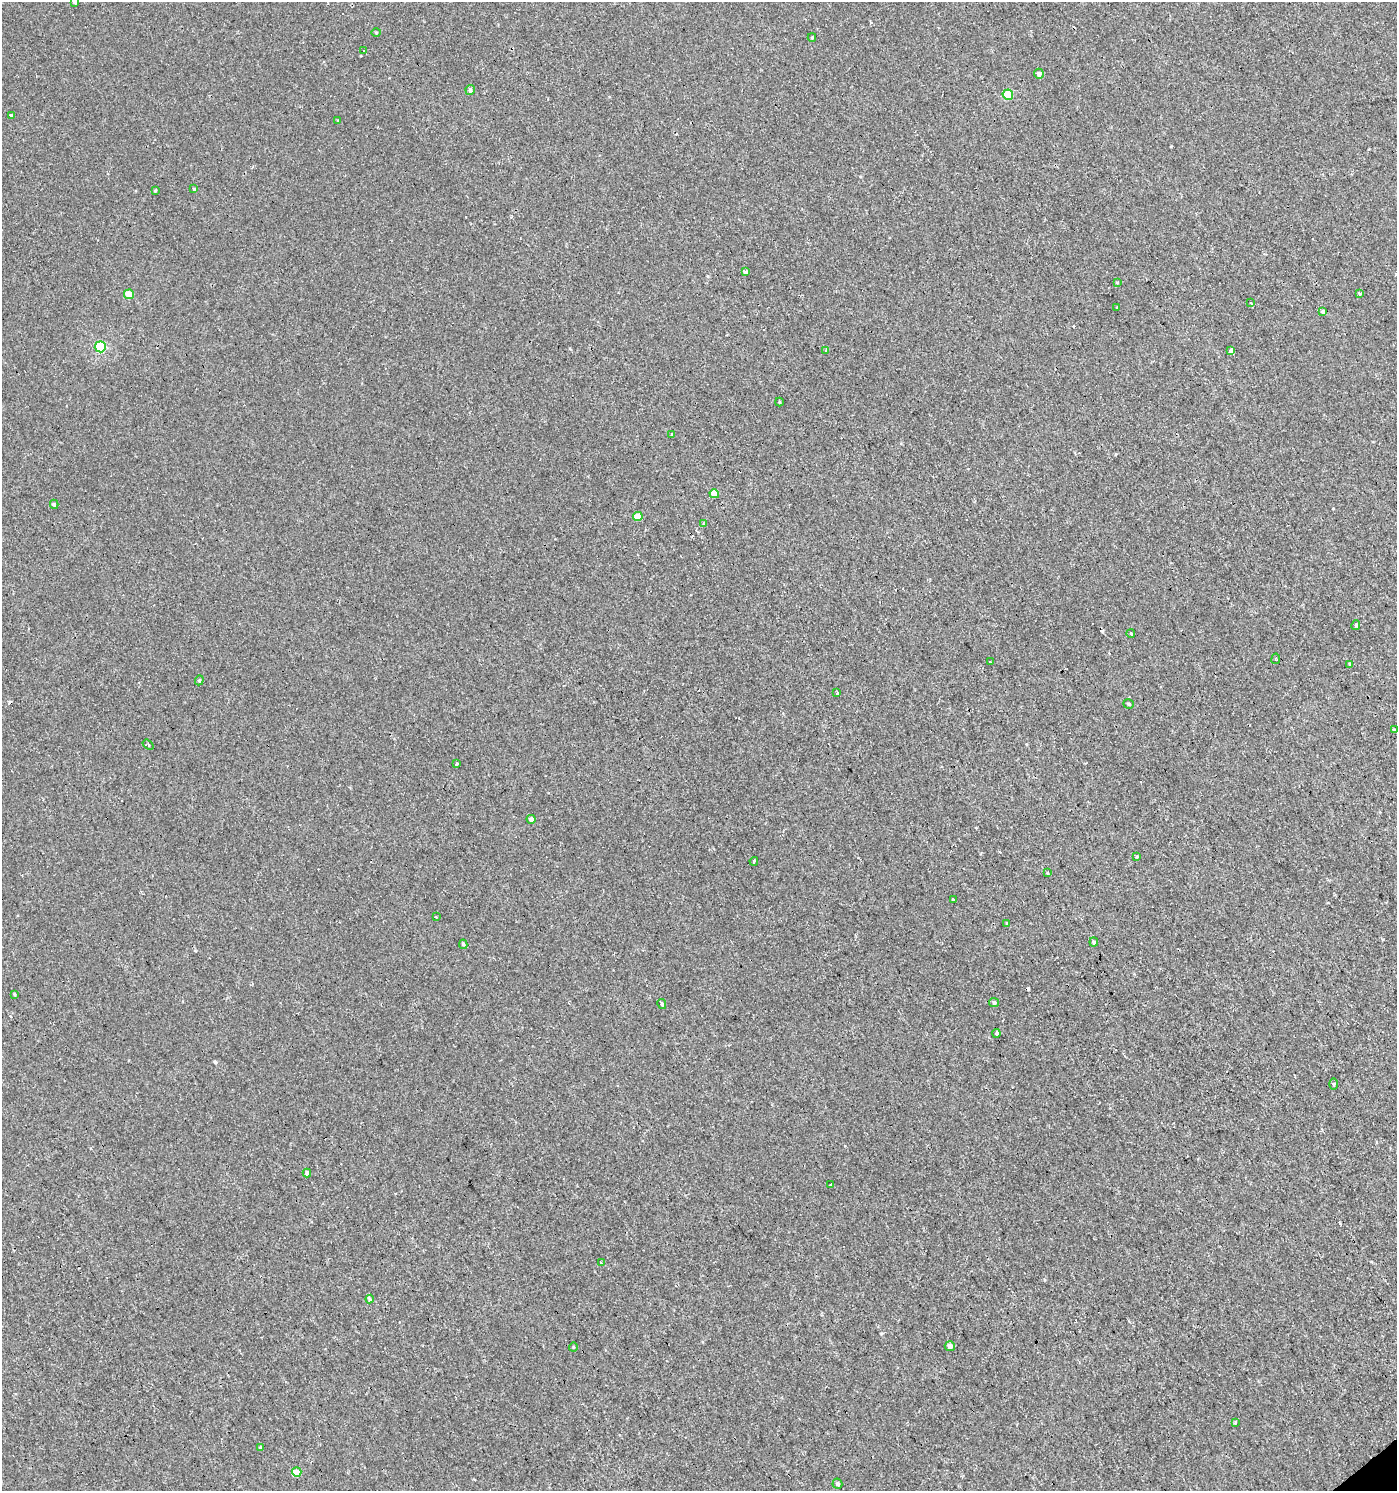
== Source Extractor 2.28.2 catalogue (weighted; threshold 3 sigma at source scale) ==
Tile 6 of 4 x 4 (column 2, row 2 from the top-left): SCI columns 1585-2979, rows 2980-4468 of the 5895 x 5959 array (HDU 1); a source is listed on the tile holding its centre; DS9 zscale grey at full resolution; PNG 1399 x 1493 px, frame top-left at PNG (2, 2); each listed source drawn as its Kron ellipse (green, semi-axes under 4 px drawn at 4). Shown black and unused: <1% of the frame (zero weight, under 2 of 3 exposures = <1% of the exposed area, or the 3 px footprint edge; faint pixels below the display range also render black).
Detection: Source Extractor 2.28.2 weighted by HDU 2 'WHT'; one run over the whole footprint, this tile lists its part. Background 3.40e-04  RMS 0.0038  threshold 0.0173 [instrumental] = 3 sigma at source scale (4.5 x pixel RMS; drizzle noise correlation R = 1.50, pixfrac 1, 0.0396/0.0396 arcsec/px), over >= 5 px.
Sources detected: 75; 13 cosmic-ray / hot-pixel residue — neither listed nor drawn; the other 62 listed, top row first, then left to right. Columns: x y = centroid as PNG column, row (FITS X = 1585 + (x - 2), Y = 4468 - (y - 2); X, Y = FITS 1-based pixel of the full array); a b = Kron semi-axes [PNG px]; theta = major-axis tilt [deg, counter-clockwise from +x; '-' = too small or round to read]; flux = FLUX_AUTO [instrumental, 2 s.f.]
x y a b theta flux
75 2 4 3 - 0.96
376 32 5 3 - 0.35
812 37 4 4 - 0.5
364 51 3 2 - 0.62
1039 74 5 5 - 1.6
470 90 5 4 - 1.2
1008 95 5 5 - 15
11 115 3 3 - 1.8
338 120 3 2 - 0.63
194 189 4 4 - 0.39
155 191 4 4 - 0.41
745 272 4 3 - 6.4
1117 282 4 3 - 0.27
129 294 5 5 - 7.1
1359 294 3 3 - 4.2
1251 302 3 3 - 1.1
1117 308 3 2 - 0.33
1322 312 4 4 - 0.83
100 347 5 5 - 28
826 350 3 2 - 0.59
1231 351 4 3 - 230
779 402 4 4 - 0.43
672 434 4 3 - 0.34
714 494 5 4 - 5.3
54 504 4 3 - 0.68
638 517 4 4 - 6.8
704 524 4 3 - 0.5
1356 625 5 4 - 0.93
1131 633 4 3 - 0.48
1276 659 5 3 - 0.38
990 662 4 3 - 0.83
1350 664 4 3 - 0.5
199 680 5 4 - 0.49
837 693 3 3 - 11
1128 704 5 4 - 0.75
1394 730 4 4 - 0.51
148 745 6 3 -37 0.71
457 764 4 3 - 1.1
531 819 4 4 - 1.7
1137 856 4 3 - 0.38
754 861 4 3 - 1.1
1047 873 3 3 - 0.4
953 900 3 2 - 0.43
436 917 3 2 - 0.31
1007 923 4 4 - 0.41
1094 942 4 4 - 0.89
463 944 5 3 - 0.65
14 994 3 3 - 0.49
994 1002 5 4 - 0.82
662 1004 5 4 - 0.87
997 1033 4 4 - 1.1
1333 1084 6 4 -89 0.45
307 1173 4 4 - 1.4
830 1184 3 3 - 1.7
601 1263 4 3 - 2
370 1299 4 3 - 1.7
950 1346 5 5 - 2.1
573 1347 4 4 - 0.36
1235 1422 3 3 - 0.99
260 1447 4 4 - 0.41
297 1472 5 5 - 5.8
837 1484 5 5 - 1.1
Isophote crosses this tile's border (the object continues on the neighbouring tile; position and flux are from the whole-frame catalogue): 1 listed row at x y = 75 2
Unlisted compact peaks at least as high as the median listed source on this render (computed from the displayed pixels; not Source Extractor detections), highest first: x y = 215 1062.